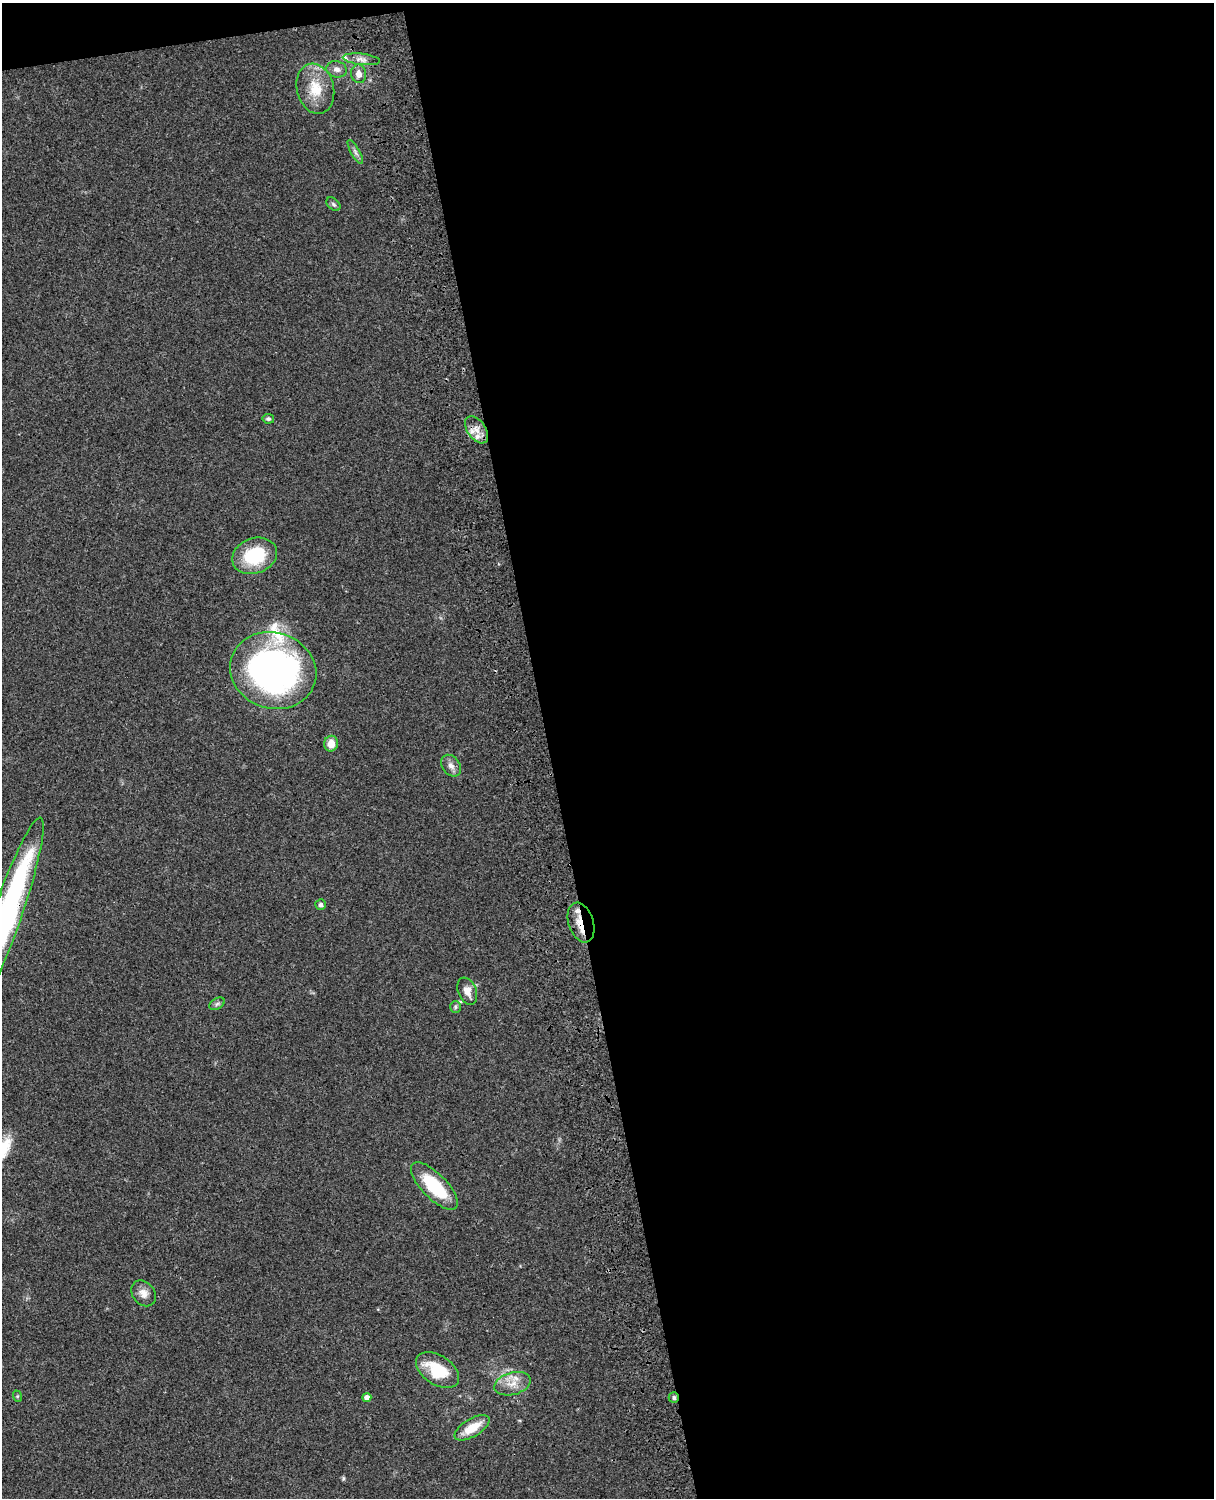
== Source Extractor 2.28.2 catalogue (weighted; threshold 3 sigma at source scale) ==
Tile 4 of 4 x 3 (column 4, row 1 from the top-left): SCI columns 3758-4969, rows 3269-4764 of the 5088 x 4928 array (HDU 1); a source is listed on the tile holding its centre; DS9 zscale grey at full resolution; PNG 1216 x 1500 px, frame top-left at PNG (2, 3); each listed source drawn as its Kron ellipse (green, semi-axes under 4 px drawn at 4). Shown black and unused: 56% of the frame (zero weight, under 3 of 4 exposures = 6% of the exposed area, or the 3 px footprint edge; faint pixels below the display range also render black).
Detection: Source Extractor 2.28.2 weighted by HDU 2 'WHT'; one run over the whole footprint, this tile lists its part. Background 0.098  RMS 0.0063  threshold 0.0283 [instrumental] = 3 sigma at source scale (4.5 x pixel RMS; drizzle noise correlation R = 1.50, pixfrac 1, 0.05/0.05 arcsec/px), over >= 5 px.
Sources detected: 31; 5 inside a brighter listed object's ellipse — not listed separately; the other 26 listed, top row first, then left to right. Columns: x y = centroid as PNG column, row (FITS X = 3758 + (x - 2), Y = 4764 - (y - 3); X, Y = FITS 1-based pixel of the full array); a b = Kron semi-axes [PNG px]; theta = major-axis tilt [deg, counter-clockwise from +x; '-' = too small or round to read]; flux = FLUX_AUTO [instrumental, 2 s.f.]
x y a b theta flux
361 59 19 5 -7 3.7
337 69 10 8 -17 3.2
359 74 9 7 -81 4.7
315 89 25 18 -76 17
355 152 14 4 -60 2.2
334 204 8 5 -41 1.4
268 419 6 5 - 1.3
476 430 15 9 -55 6.1
255 556 23 17 20 34
273 671 44 38 -18 240
331 744 8 7 - 6.7
451 766 12 9 -54 3.6
321 904 5 5 - 1.5
7 916 104 14 71 190
581 922 20 12 -71 11
467 991 14 9 -68 5.7
217 1004 8 5 30 1.4
455 1007 6 5 - 1.1
434 1186 31 12 -46 34
144 1293 14 11 -48 4.9
437 1370 24 14 -33 25
512 1384 18 11 16 7.9
17 1396 6 4 -72 0.77
367 1397 4 4 - 3.4
674 1398 5 5 - 1.5
472 1428 19 9 30 13
Overlapping masked pixels (flux is a lower limit): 3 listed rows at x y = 7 916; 581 922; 674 1398
Isophote crosses this tile's border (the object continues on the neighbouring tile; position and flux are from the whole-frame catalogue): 1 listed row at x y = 7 916